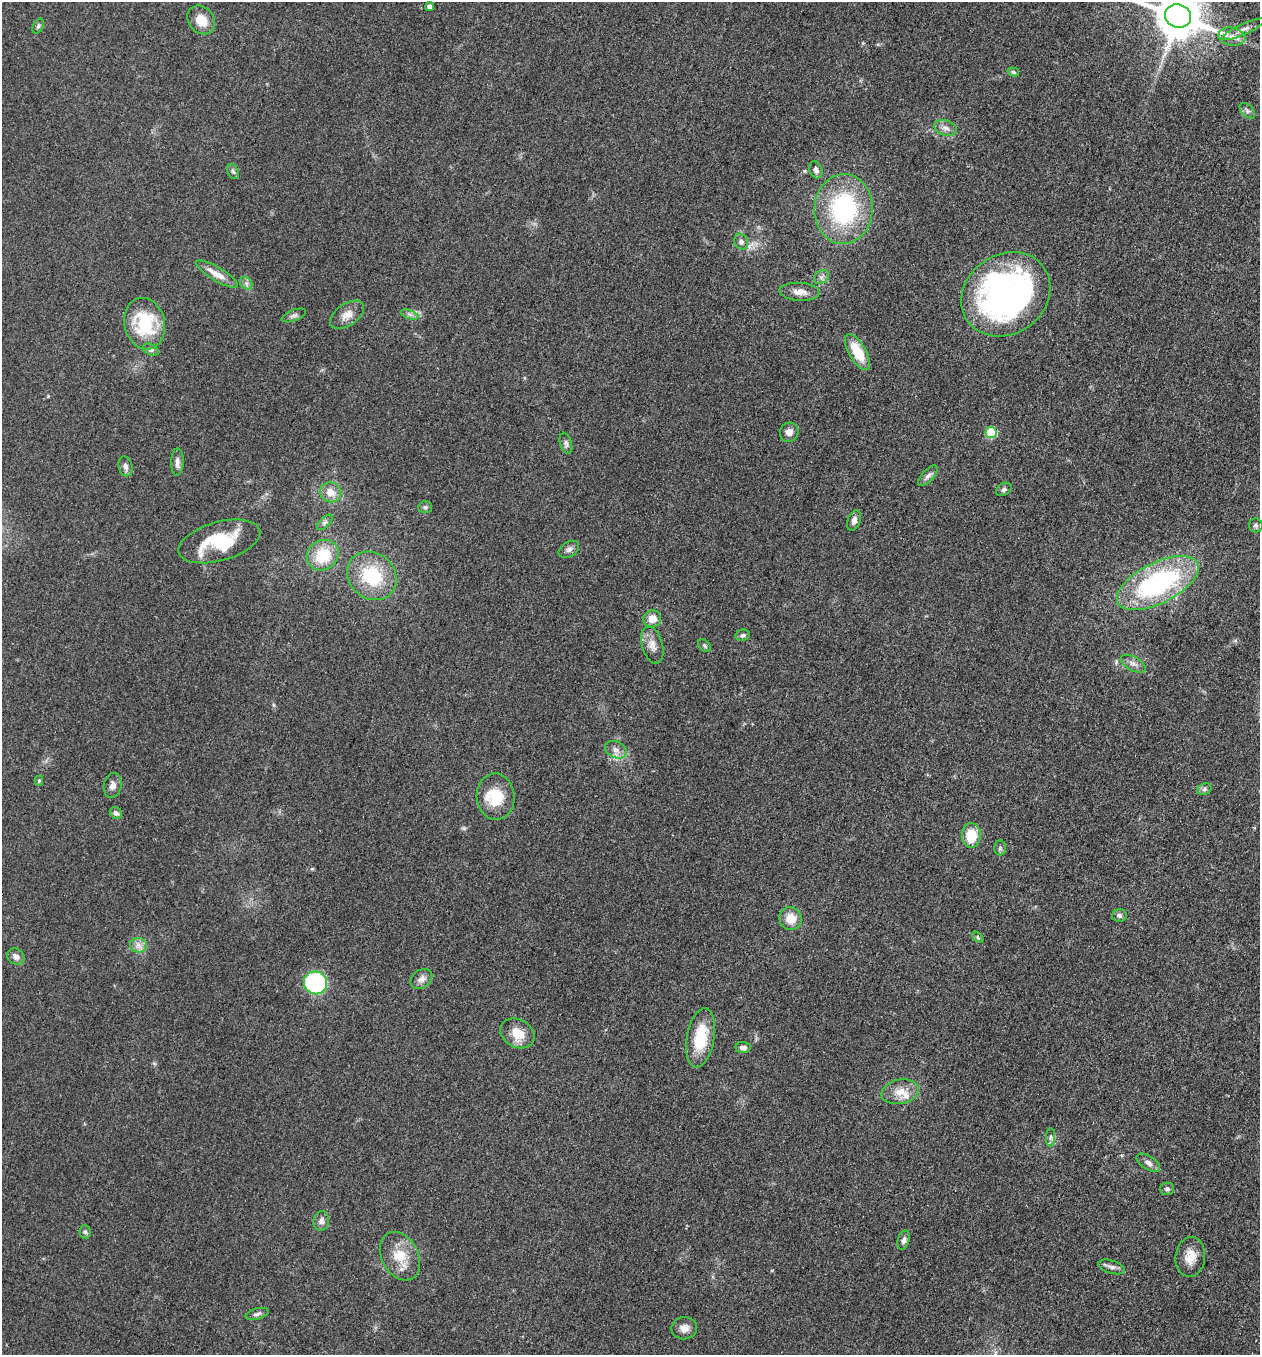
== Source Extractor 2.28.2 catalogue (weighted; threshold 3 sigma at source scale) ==
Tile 6 of 4 x 4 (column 2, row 2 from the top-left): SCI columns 1456-2713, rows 2725-4077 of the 5509 x 5463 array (HDU 1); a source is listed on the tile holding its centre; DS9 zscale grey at full resolution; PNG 1262 x 1357 px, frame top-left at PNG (2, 2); each listed source drawn as its Kron ellipse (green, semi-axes under 4 px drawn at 4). Nothing masked; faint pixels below the display range render black.
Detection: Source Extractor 2.28.2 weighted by HDU 2 'WHT'; one run over the whole footprint, this tile lists its part. Background 0.0603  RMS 0.0062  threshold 0.028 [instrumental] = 3 sigma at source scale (4.5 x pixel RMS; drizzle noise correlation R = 1.50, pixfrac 1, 0.05/0.05 arcsec/px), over >= 5 px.
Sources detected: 78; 2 inside a brighter listed object's ellipse — not listed separately; the other 76 listed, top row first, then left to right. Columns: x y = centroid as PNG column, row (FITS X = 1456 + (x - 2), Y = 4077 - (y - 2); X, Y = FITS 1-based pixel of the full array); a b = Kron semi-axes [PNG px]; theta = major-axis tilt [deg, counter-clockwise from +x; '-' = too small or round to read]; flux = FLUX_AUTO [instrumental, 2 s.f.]
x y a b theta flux
430 7 4 4 - 3.2
1178 16 13 11 -21 2900
201 20 15 12 -48 10
38 26 8 5 61 1.3
1243 29 23 5 24 4.1
1232 37 13 9 -10 5
1013 72 6 4 -18 1
1247 111 9 5 -45 1.8
945 128 11 7 -19 3.3
816 170 9 6 -70 2.8
233 171 8 5 -63 1.3
844 209 35 29 86 78
741 242 8 6 -65 2.3
217 274 24 7 -30 7.5
822 277 8 6 37 2.1
246 283 7 5 -44 1.8
800 292 20 9 -3 5.4
1006 294 47 39 35 200
409 314 9 4 -19 1.7
294 315 13 5 21 2
347 315 19 11 35 6.2
145 324 26 20 -78 37
151 350 8 5 -27 1.5
858 352 20 8 -60 18
789 432 10 9 - 3.9
991 433 5 5 - 34
566 443 11 6 -74 1.9
177 462 13 6 88 3.2
125 466 10 6 -76 2.7
928 476 13 6 48 2.5
1004 489 8 6 32 1.7
330 492 11 10 - 6.9
425 507 7 5 2 1.3
854 520 10 6 71 3
325 522 10 5 45 1.7
1256 525 7 6 - 1.4
219 541 42 19 15 36
569 549 11 7 33 2.4
323 555 16 14 35 21
372 576 26 22 -40 37
1158 583 44 20 27 110
652 619 9 8 - 6.8
743 635 7 5 11 1.4
652 645 19 10 -74 5.8
704 646 7 5 -42 1.2
1133 664 14 7 -29 3.3
616 750 11 8 -26 3.9
39 781 5 4 - 1.1
113 785 12 9 79 3.2
1204 789 7 5 24 1.5
496 797 23 19 -86 19
116 813 6 5 - 2.3
971 835 12 9 -88 16
1000 848 7 6 - 1.2
1119 915 7 6 - 1.7
790 918 11 11 - 8.6
978 937 7 4 -46 0.8
138 945 8 7 - 3.2
16 956 9 7 -34 2.9
421 979 12 9 36 3.8
315 983 12 11 - 78
517 1033 18 14 -27 11
701 1038 30 13 80 23
743 1047 7 5 -3 2.5
900 1092 19 12 12 8.8
1050 1137 9 4 89 1.7
1148 1163 13 6 -33 3
1167 1189 7 6 - 1.4
321 1221 10 8 80 2.9
85 1232 7 5 -86 1.3
904 1240 10 6 76 2.4
400 1256 26 18 -62 16
1190 1257 20 15 85 8.9
1112 1267 13 6 -17 2.8
257 1314 12 5 15 2
684 1328 13 11 9 4.5
Isophote crosses this tile's border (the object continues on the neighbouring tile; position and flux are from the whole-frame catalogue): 1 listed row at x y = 1178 16